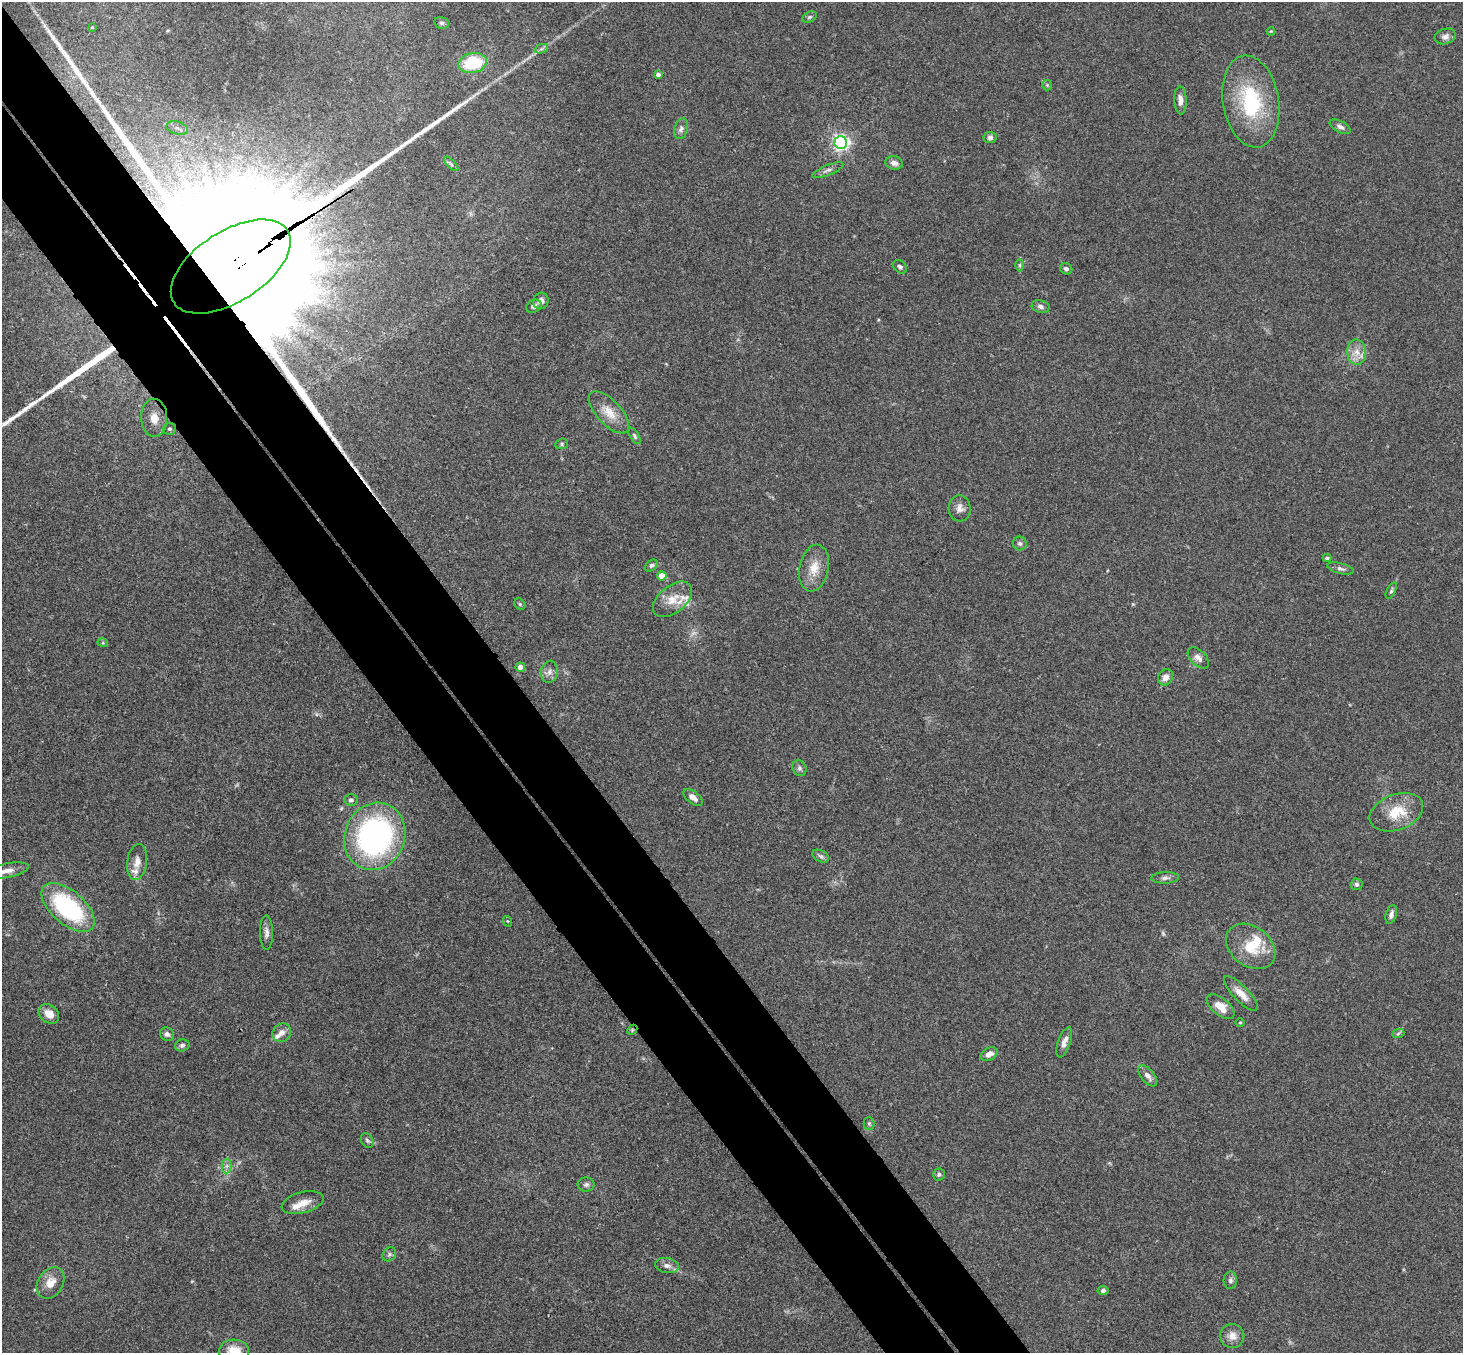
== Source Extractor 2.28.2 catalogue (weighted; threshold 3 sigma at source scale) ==
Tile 11 of 4 x 4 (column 3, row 3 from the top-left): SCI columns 2978-4438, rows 1683-3033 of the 5950 x 5930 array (HDU 1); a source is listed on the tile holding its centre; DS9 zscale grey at full resolution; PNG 1465 x 1355 px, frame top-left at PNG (2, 2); each listed source drawn as its Kron ellipse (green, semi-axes under 4 px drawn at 4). Shown black and unused: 9% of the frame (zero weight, under 3 of 4 exposures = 6% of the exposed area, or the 3 px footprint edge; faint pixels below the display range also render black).
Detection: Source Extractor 2.28.2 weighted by HDU 2 'WHT'; one run over the whole footprint, this tile lists its part. Background 0.163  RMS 0.0074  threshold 0.0331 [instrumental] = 3 sigma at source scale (4.5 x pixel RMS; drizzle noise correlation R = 1.50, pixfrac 1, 0.05/0.05 arcsec/px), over >= 5 px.
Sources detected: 100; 2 too faint to see at this stretch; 1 inside a brighter object's white glare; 1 cosmic-ray / hot-pixel residue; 3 long thin detections or spike segments (spike, bleed or trail) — neither listed nor drawn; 6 inside a brighter listed object's ellipse — not listed separately; the other 87 listed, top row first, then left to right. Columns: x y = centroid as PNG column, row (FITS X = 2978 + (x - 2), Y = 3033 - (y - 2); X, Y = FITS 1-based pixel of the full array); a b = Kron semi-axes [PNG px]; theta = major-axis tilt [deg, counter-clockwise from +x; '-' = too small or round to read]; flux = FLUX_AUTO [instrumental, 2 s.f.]
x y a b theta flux
809 17 7 5 27 1.4
442 23 7 5 -14 1.6
92 27 3 2 - 0.7
1271 31 4 3 - 0.62
1445 36 11 7 16 3.2
541 49 7 4 18 1.5
473 63 14 10 11 36
658 74 4 4 - 2.6
1047 85 5 5 - 1.1
1180 100 14 6 -87 4.4
1251 101 46 28 -81 62
1340 127 11 5 -28 2.7
177 128 11 6 -16 4
681 129 10 6 73 2.8
990 137 6 6 - 2
841 143 6 6 - 250
894 163 9 6 -9 3.6
451 164 9 3 -45 1.5
828 170 16 5 22 2.9
1020 265 6 4 90 1.1
231 266 67 35 33 98000
900 267 8 5 -41 1.9
1066 269 6 5 - 2.2
541 301 8 7 - 3.6
534 306 8 6 27 2.3
1041 307 9 6 -14 2.7
1357 352 12 9 -86 6.8
609 412 26 12 -47 12
154 418 19 13 -89 17
169 429 6 6 - 1.8
635 436 9 4 -57 1.5
562 444 6 5 - 1.4
960 508 13 11 -85 4.9
1020 543 7 7 - 2
1327 558 4 4 - 1.5
651 565 7 5 39 1.5
814 568 23 14 78 13
1341 568 14 5 -13 2.4
662 576 5 4 - 9.5
1391 591 9 4 63 1.3
672 599 23 13 39 12
520 604 6 5 - 1.1
103 643 5 3 - 0.74
1198 658 13 7 -44 4
520 667 5 4 - 4.5
549 672 11 8 78 3.9
1165 677 8 7 - 4.6
799 768 8 6 -66 2.3
693 797 11 6 -39 4.5
351 800 7 6 - 1.8
1396 812 28 18 20 21
375 836 34 30 67 180
821 856 9 5 -27 2
137 862 18 10 81 7.1
7 871 22 7 12 6.8
1165 878 14 5 2 2.7
1357 884 6 6 - 1.7
68 908 32 16 -41 87
1391 914 10 5 73 2.9
507 921 5 3 - 0.73
266 932 17 6 -89 3.9
1251 946 27 19 -37 23
1241 994 23 7 -46 8.4
1221 1007 16 8 -40 10
49 1014 11 8 -39 7.6
1240 1022 5 3 - 0.64
632 1030 6 4 47 0.86
282 1033 10 8 44 4.5
167 1034 7 6 - 2.5
1398 1034 6 4 21 1.2
1064 1042 16 6 71 5.1
182 1045 7 6 - 2
989 1054 9 6 27 5.2
1148 1076 12 6 -51 4.2
869 1123 6 5 - 1.3
367 1140 8 6 -56 1.8
227 1166 7 5 89 2.1
939 1174 6 6 - 1.6
586 1185 8 7 - 2.1
303 1203 21 10 14 8.7
389 1254 7 6 - 1.7
667 1266 12 7 -11 4.1
1230 1280 9 6 86 2.1
51 1283 17 12 57 9.3
1103 1291 5 4 - 2.2
1232 1336 12 12 - 6.2
234 1352 15 12 -3 16
Overlapping masked pixels (flux is a lower limit): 2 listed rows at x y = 231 266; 632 1030
Isophote crosses this tile's border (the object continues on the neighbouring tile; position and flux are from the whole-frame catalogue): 2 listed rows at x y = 7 871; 234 1352